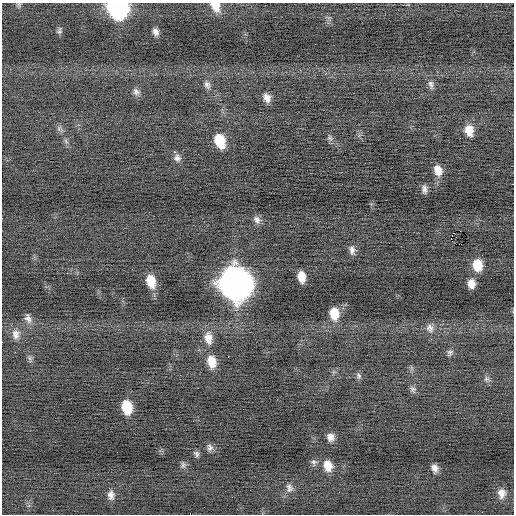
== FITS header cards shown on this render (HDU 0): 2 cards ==
NAXIS1  =                  512 / Axis length
NAXIS2  =                  512 / Axis length

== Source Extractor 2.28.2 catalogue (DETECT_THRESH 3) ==
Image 512 x 512 px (HDU 0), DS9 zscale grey, 1 PNG px = 1 image px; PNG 516 x 516 px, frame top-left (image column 1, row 512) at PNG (2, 3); no overlay
Background -0.0939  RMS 0.68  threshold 2.05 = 3 sigma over >= 5 px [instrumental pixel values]
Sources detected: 53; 2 with non-positive FLUX_AUTO (blend fragments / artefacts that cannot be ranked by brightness) are not listed; the other 51 listed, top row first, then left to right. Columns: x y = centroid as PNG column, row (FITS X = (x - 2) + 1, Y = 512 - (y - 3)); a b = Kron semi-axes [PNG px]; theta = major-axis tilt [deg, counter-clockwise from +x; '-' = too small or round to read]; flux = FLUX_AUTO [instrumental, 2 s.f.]
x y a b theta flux
19 4 7 6 - 87
215 6 13 10 -57 570
117 8 12 11 - 14000
59 31 9 6 79 120
156 32 8 6 -67 230
431 84 12 7 -73 200
207 85 11 8 -67 200
136 92 10 8 -45 190
267 98 10 7 -69 310
59 128 7 5 47 100
469 130 13 9 -82 600
330 138 9 6 -47 120
66 141 8 4 -54 94
220 141 13 9 -70 1300
174 152 3 2 - 460
177 158 9 8 - 190
438 170 12 9 -71 470
424 189 11 6 -82 190
257 220 11 8 -46 210
460 231 2 2 - 310
453 234 4 2 - 32
352 250 12 7 -85 220
477 265 12 9 -82 890
301 277 10 6 -82 620
151 281 13 9 -74 820
235 283 16 14 -74 71000
471 284 9 7 -86 400
334 314 13 9 -83 880
28 318 13 8 -71 250
430 328 12 10 -67 280
16 334 14 11 -87 390
208 338 17 11 -80 520
450 353 9 7 59 130
228 356 3 2 - 150
30 358 7 4 -89 100
212 362 14 9 -79 720
359 376 9 7 -71 120
486 379 7 7 - 140
413 389 10 7 -64 140
127 407 12 8 -79 1200
193 421 2 2 - 23
330 437 9 8 - 300
210 447 10 8 -80 160
196 454 8 6 -58 110
314 462 9 7 -63 140
183 465 9 6 90 130
328 466 12 9 -71 570
435 468 9 7 -76 240
289 488 12 9 -78 240
501 493 13 10 -89 380
111 495 12 8 -86 260
At the frame edge (FLAGS 8, measured only in part): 3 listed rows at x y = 19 4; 215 6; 117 8
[2 non-positive-flux detections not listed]